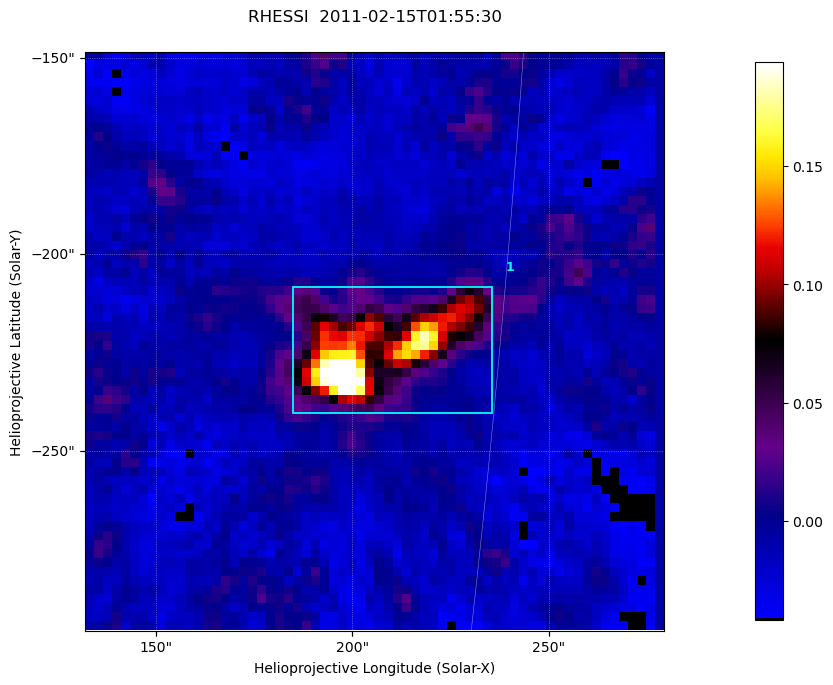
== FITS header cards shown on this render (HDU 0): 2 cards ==
TELESCOP= 'RHESSI  '           / Name of the Telescope or Mission
DATE_OBS= '2011-02-15T01:55:30.000' / nominal U.T. date when integration of this

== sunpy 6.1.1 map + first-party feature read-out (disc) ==
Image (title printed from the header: RHESSI  2011-02-15T01:55:30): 64 x 64 px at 2.3 arcsec/px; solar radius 971 arcsec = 422 px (partial field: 0.7% of the solar disc is inside the frame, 100% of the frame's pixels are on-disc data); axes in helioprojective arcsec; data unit not stated in the header (colour bar unlabelled)
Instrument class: DISC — disc imager (sunpy class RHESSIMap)
Bright regions (active regions / flare kernels): reference = the on-disc median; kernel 3 px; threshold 5 sigma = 0.0631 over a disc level ~-0.0106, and >= 1.15x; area >= 9 px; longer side >= 3 px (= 6.9 arcsec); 1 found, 1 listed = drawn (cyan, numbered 1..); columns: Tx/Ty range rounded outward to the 5 arcsec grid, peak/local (2 s.f.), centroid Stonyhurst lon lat
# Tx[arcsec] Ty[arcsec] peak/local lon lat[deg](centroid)
1 185..235 -240..-205 -24 +13 -20